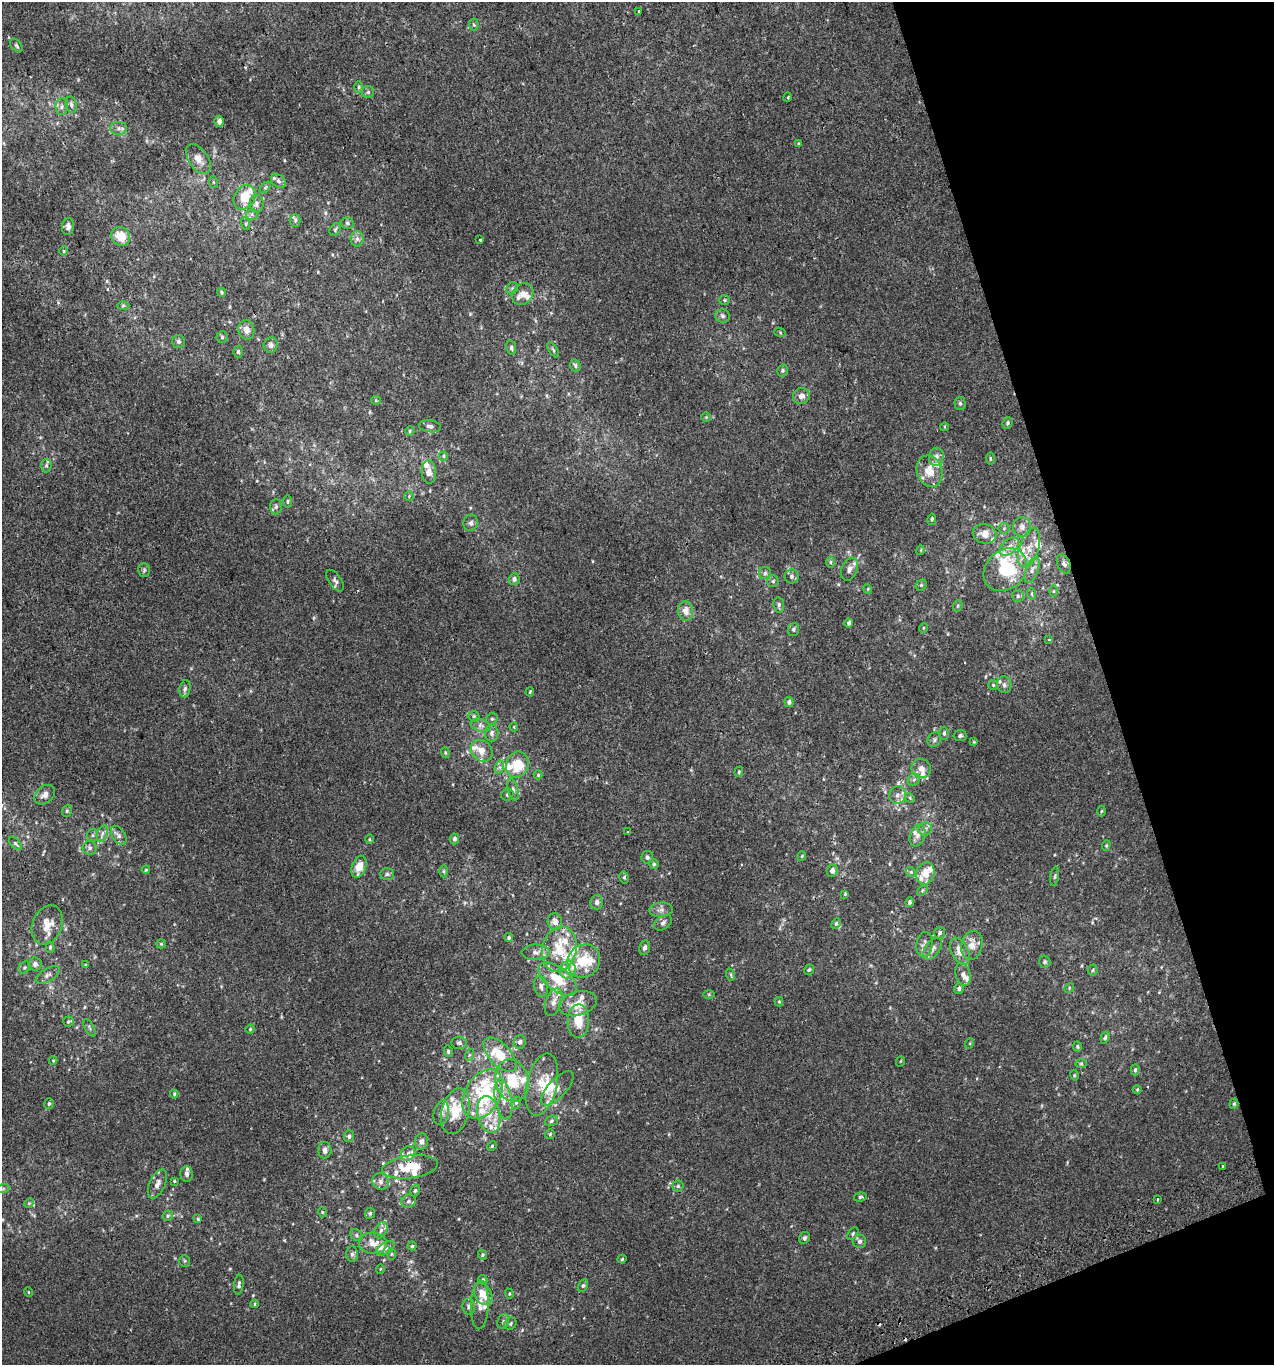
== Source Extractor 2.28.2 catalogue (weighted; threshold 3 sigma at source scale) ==
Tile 12 of 4 x 4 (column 4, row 3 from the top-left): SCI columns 3904-5175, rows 1407-2769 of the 5313 x 5536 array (HDU 1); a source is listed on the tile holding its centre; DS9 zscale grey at full resolution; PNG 1276 x 1367 px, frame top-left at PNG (2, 2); each listed source drawn as its Kron ellipse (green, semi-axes under 4 px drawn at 4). Shown black and unused: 15% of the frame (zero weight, under 2 of 3 exposures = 2% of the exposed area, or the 3 px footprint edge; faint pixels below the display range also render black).
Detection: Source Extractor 2.28.2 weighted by HDU 2 'WHT'; one run over the whole footprint, this tile lists its part. Background 3.90e-04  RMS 0.0036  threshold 0.0164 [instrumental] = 3 sigma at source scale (4.5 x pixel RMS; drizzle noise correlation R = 1.50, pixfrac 1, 0.0396/0.0396 arcsec/px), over >= 5 px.
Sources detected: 319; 1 inside a brighter object's white glare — neither listed nor drawn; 57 inside a brighter listed object's ellipse — not listed separately; the other 261 listed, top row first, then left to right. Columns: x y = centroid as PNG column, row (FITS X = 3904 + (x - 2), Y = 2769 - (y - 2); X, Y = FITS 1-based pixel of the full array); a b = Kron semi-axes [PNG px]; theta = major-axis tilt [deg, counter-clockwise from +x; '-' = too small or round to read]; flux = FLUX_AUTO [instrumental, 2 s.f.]
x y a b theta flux
638 11 3 3 - 1.1
474 25 6 4 -86 0.55
16 45 8 5 -52 0.61
359 87 5 3 - 0.48
368 92 6 6 - 0.68
788 97 5 3 - 0.29
71 105 8 5 -77 0.91
62 107 8 6 88 1.1
219 121 5 4 - 1.5
119 128 8 6 0 1.3
799 144 3 3 - 1.6
198 159 17 9 -55 3.4
278 181 8 6 -42 1.1
213 182 6 4 -71 0.43
265 187 7 4 45 0.48
245 197 13 10 58 7.4
256 204 9 7 -90 1.5
252 214 5 5 - 0.68
295 220 6 5 - 0.65
347 223 6 5 - 0.74
246 224 6 4 -73 0.42
68 226 8 6 85 1.3
335 230 7 5 57 0.58
121 236 10 9 - 5.6
357 239 8 6 90 1.2
480 240 3 3 - 2
64 251 5 3 - 0.32
512 288 6 5 - 0.7
221 292 5 4 - 0.56
523 294 12 10 48 2.6
725 300 5 4 - 0.44
123 306 6 4 1 0.49
722 316 7 6 - 0.91
246 330 10 8 -79 2.4
780 332 6 4 -20 0.47
222 337 6 5 - 0.69
179 341 6 6 - 0.74
271 345 8 7 - 1.2
511 348 7 5 -81 0.72
553 350 9 3 -56 0.58
238 352 6 4 90 0.6
575 365 6 5 - 0.68
783 371 6 5 - 0.62
801 396 8 8 - 2.1
376 400 5 4 - 0.36
960 403 6 5 - 0.72
706 417 5 5 - 0.38
1007 423 6 5 - 0.6
430 426 11 6 -8 1.3
944 427 4 3 - 0.28
410 431 5 4 - 0.46
443 456 5 4 - 0.45
936 457 9 7 77 2
990 458 6 3 -90 0.46
46 465 7 5 89 0.77
930 471 16 12 -71 5.6
429 472 12 7 -86 2.5
409 496 5 4 - 0.43
287 501 6 3 89 0.44
276 507 7 6 - 0.97
932 519 6 4 81 0.49
471 523 8 7 - 1.2
1022 527 10 9 - 1.7
1004 528 5 5 - 0.54
984 534 12 9 -13 2.9
1009 547 11 7 45 2.1
1029 548 20 9 73 4.6
921 550 5 3 - 0.32
830 562 6 4 90 0.51
1064 564 10 6 -66 1.1
850 569 12 8 68 1.8
144 570 7 5 89 0.65
1005 570 24 19 43 19
1032 570 14 6 69 1.7
765 573 6 6 - 0.81
792 576 7 7 - 1.1
514 579 6 5 - 1.2
335 581 12 6 -55 1.2
773 581 6 6 - 0.59
921 585 6 5 - 0.56
868 589 5 3 - 0.3
1054 591 6 4 -90 0.41
1032 594 6 3 -71 0.37
1018 596 6 6 - 0.74
779 605 8 5 -82 0.83
958 606 6 4 70 0.47
686 611 9 7 -85 2.9
849 623 5 4 - 0.86
923 628 5 3 - 0.29
794 629 7 5 69 0.72
1049 639 3 3 - 0.43
993 685 5 4 - 0.41
1004 685 8 7 - 1.4
185 689 9 5 80 1
530 692 4 3 - 0.36
789 702 5 4 - 1.1
474 716 6 5 - 0.61
492 719 6 5 - 0.72
481 725 10 6 -16 1.3
514 727 4 3 - 0.3
492 733 8 6 88 1.3
944 733 7 4 90 0.7
960 736 6 5 - 0.8
934 740 8 6 61 0.89
974 742 4 4 - 0.43
482 751 12 9 -44 3.3
445 753 5 4 - 0.4
517 765 13 11 70 10
500 767 6 4 72 0.78
921 768 10 9 - 2.3
739 772 5 4 - 0.42
538 775 4 4 - 0.41
914 780 6 5 - 0.77
513 790 11 5 -77 1
45 795 11 8 42 2
507 795 6 5 - 0.79
897 795 9 8 - 1.8
910 798 5 4 - 0.4
67 811 6 5 - 0.58
1101 811 5 3 - 0.42
925 829 7 6 - 1.1
628 832 3 3 - 0.54
102 833 8 5 71 1.1
93 835 6 5 - 0.62
119 835 11 6 -58 1.2
918 835 11 7 71 1.8
369 839 4 3 - 0.32
454 839 5 4 - 0.78
15 843 8 4 -45 0.65
1106 845 5 4 - 0.41
90 848 7 7 - 1
802 856 5 3 - 0.27
647 857 6 6 - 0.83
654 864 5 5 - 0.53
359 867 11 7 70 4.8
146 870 4 3 - 0.33
443 871 6 4 90 0.48
832 871 6 5 - 1.8
911 872 5 4 - 0.52
925 873 11 9 71 4
387 874 7 5 2 0.7
1055 876 10 3 81 0.57
624 877 6 5 - 0.61
922 890 6 4 43 0.5
845 894 4 4 - 0.34
597 902 7 6 - 1.2
909 902 5 4 - 0.72
661 910 12 7 5 1.6
555 922 8 7 - 2.4
663 923 10 6 35 1.1
836 923 6 4 63 0.53
47 925 20 14 68 5.2
940 933 6 5 - 0.86
509 937 4 4 - 0.63
161 944 5 4 - 0.4
925 944 12 8 80 1.8
972 945 15 10 77 3.3
50 947 6 4 88 0.68
645 948 7 5 75 1.4
559 949 23 17 76 10
932 949 13 7 54 1.8
960 951 14 8 -63 3.3
536 952 14 7 1 2.1
584 961 17 16 - 11
1045 962 6 5 - 0.59
35 964 6 6 - 1.3
85 965 4 2 - 0.28
24 967 6 5 - 0.66
568 970 9 8 - 2
809 970 5 4 - 0.57
1093 970 5 5 - 0.5
963 974 12 7 -75 1.9
48 975 13 6 32 1.5
731 975 6 4 -72 0.5
558 979 23 11 -37 9.7
541 986 11 6 -79 1.3
959 988 5 5 - 0.97
1069 988 5 4 - 0.43
709 995 5 3 - 0.33
554 1002 14 8 70 2.3
779 1002 5 4 - 0.45
578 1004 19 12 15 5.5
578 1021 17 10 88 6.5
68 1022 5 5 - 0.49
89 1028 10 4 -60 0.7
250 1029 4 4 - 0.38
1105 1038 6 4 71 0.76
520 1042 7 6 - 1
459 1043 8 6 -4 0.92
970 1043 5 3 - 0.31
1077 1046 5 4 - 0.43
448 1051 6 4 -77 0.58
469 1055 6 4 71 0.43
500 1055 21 11 -47 7.7
53 1061 4 4 - 0.35
901 1061 5 3 - 0.29
1081 1064 6 4 0 0.45
1135 1070 6 4 73 0.56
1074 1075 5 3 - 0.31
512 1080 21 16 -75 12
542 1084 31 15 77 8.3
557 1088 21 9 47 3
1137 1089 4 3 - 0.31
174 1094 4 4 - 0.44
483 1094 27 17 61 16
503 1099 20 8 -79 3.8
516 1103 6 5 - 0.52
49 1104 5 4 - 0.56
1234 1104 5 4 - 0.48
455 1111 23 13 75 9.2
441 1113 12 7 77 1.6
489 1115 19 11 -78 5.9
551 1121 7 5 20 0.66
550 1134 5 5 - 0.48
349 1136 6 5 - 0.88
421 1141 8 6 75 1.6
492 1146 5 4 - 0.41
325 1150 8 6 -89 1.6
408 1153 8 6 47 1.2
1223 1166 3 3 - 0.73
410 1167 28 11 7 9.7
187 1174 8 6 -89 1.3
174 1181 3 3 - 0.3
381 1181 9 7 -53 1.6
157 1184 15 7 65 2
678 1186 5 5 - 0.56
3 1189 6 4 19 0.44
415 1191 6 4 72 0.59
860 1197 6 4 13 0.58
1157 1199 3 3 - 0.74
408 1201 7 6 - 1.1
29 1203 5 4 - 0.46
322 1212 5 3 - 0.31
370 1213 5 5 - 0.67
168 1216 5 5 - 0.53
198 1219 4 4 - 0.43
381 1230 9 5 60 1.2
853 1234 7 4 55 0.62
356 1235 6 5 - 0.72
805 1238 6 5 - 0.78
860 1241 6 6 - 0.98
373 1243 14 10 -4 3.9
412 1246 4 4 - 0.49
386 1248 10 5 32 1
352 1254 8 5 90 1
391 1254 6 4 89 0.41
482 1255 5 4 - 0.44
622 1259 4 4 - 0.46
185 1261 6 5 - 0.53
380 1269 5 3 - 0.26
483 1280 5 4 - 0.63
239 1285 10 4 83 0.89
583 1286 7 4 62 0.64
28 1292 5 3 - 0.3
483 1294 12 8 -59 4.9
509 1294 5 4 - 0.42
255 1304 4 3 - 0.29
480 1305 24 9 88 3.5
469 1307 8 6 -86 1.2
503 1321 7 5 71 0.8
510 1324 6 5 - 0.69
Overlapping masked pixels (flux is a lower limit): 1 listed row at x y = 410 1167